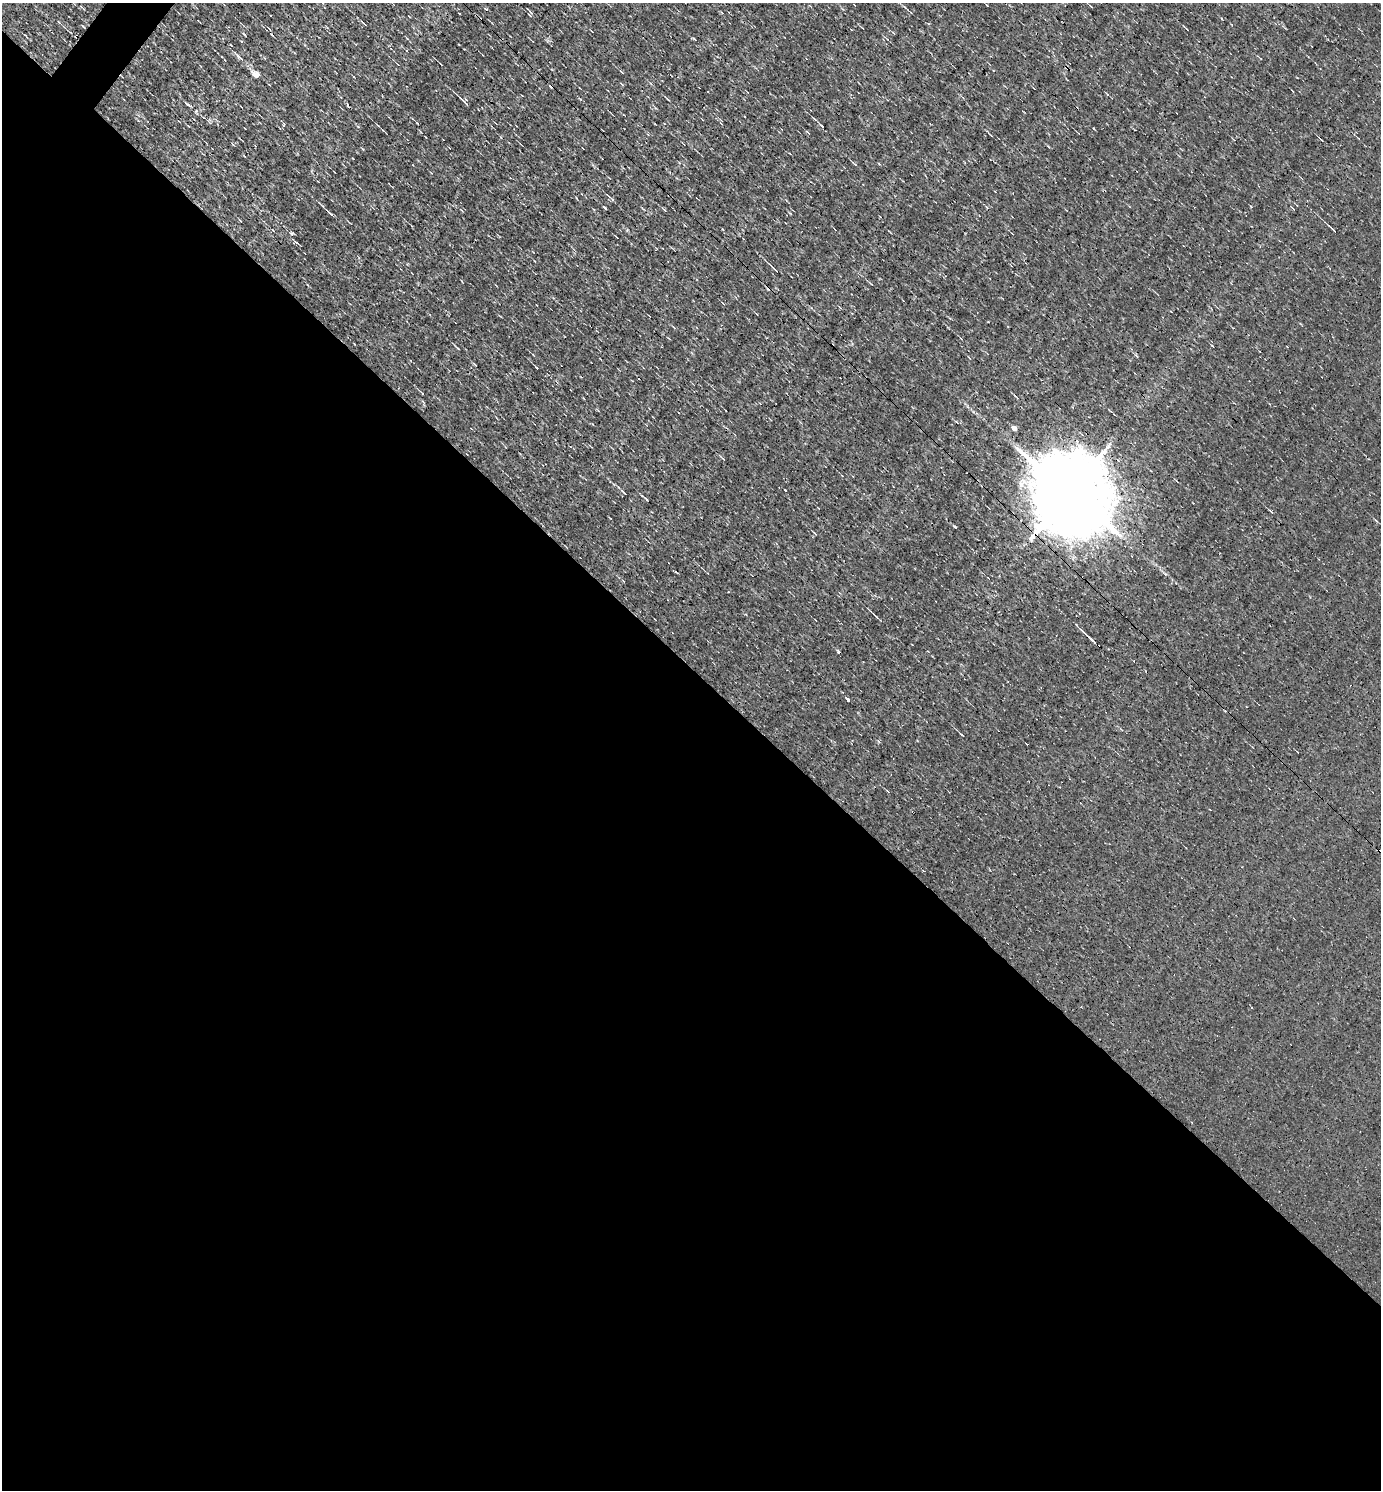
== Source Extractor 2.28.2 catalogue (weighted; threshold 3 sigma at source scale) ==
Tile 14 of 4 x 4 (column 2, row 4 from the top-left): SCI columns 1673-3051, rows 1-1488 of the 5958 x 5952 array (HDU 1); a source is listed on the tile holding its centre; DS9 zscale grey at full resolution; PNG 1383 x 1492 px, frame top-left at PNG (2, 3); no overlay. Shown black and unused: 56% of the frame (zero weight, under 3 of 4 exposures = <1% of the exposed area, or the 3 px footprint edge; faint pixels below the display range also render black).
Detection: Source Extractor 2.28.2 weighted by HDU 2 'WHT'; one run over the whole footprint, this tile lists its part. Background 8.66e-04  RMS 0.049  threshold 0.221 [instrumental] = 3 sigma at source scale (4.5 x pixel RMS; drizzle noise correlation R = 1.50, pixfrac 1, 0.05/0.05 arcsec/px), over >= 5 px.
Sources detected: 34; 4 cosmic-ray / hot-pixel residue — not listed; the other 30 listed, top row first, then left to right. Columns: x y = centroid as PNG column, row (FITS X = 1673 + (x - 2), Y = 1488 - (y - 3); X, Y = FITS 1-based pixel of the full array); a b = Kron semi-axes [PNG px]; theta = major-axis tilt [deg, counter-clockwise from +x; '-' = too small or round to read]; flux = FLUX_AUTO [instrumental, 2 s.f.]
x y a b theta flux
530 12 7 3 -42 6.8
409 16 3 2 - 2.8
364 24 5 2 - 5.9
244 34 5 3 - 4.2
231 45 4 2 - 2.9
240 58 14 4 -40 18
622 72 5 3 - 4.5
256 75 6 4 -32 45
668 99 5 3 - 4.3
465 102 14 3 -43 19
417 123 3 2 - 3.5
822 126 8 3 -45 9
855 164 5 3 - 4.3
612 199 7 4 -45 8
330 214 10 3 -42 15
1333 229 10 2 -44 11
273 230 4 2 - 3.6
291 234 5 4 - 6.5
775 269 16 3 -44 14
458 348 5 3 - 4.5
1014 428 5 4 - 29
723 458 7 3 -40 5.6
624 493 6 3 -41 6.8
1069 493 24 17 -46 100000
955 527 5 3 - 4.3
1032 538 12 7 54 28
877 617 8 3 -45 6.4
1090 638 20 2 -43 31
848 699 4 3 - 56
962 735 5 2 - 4.9
Overlapping masked pixels (flux is a lower limit): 1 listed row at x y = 1069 493
Unlisted compact peaks at least as high as the median listed source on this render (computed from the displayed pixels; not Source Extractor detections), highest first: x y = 187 104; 196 111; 605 207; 1251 206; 627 230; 1166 574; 295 242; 536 367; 580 99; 1093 128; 358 126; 642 496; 283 125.